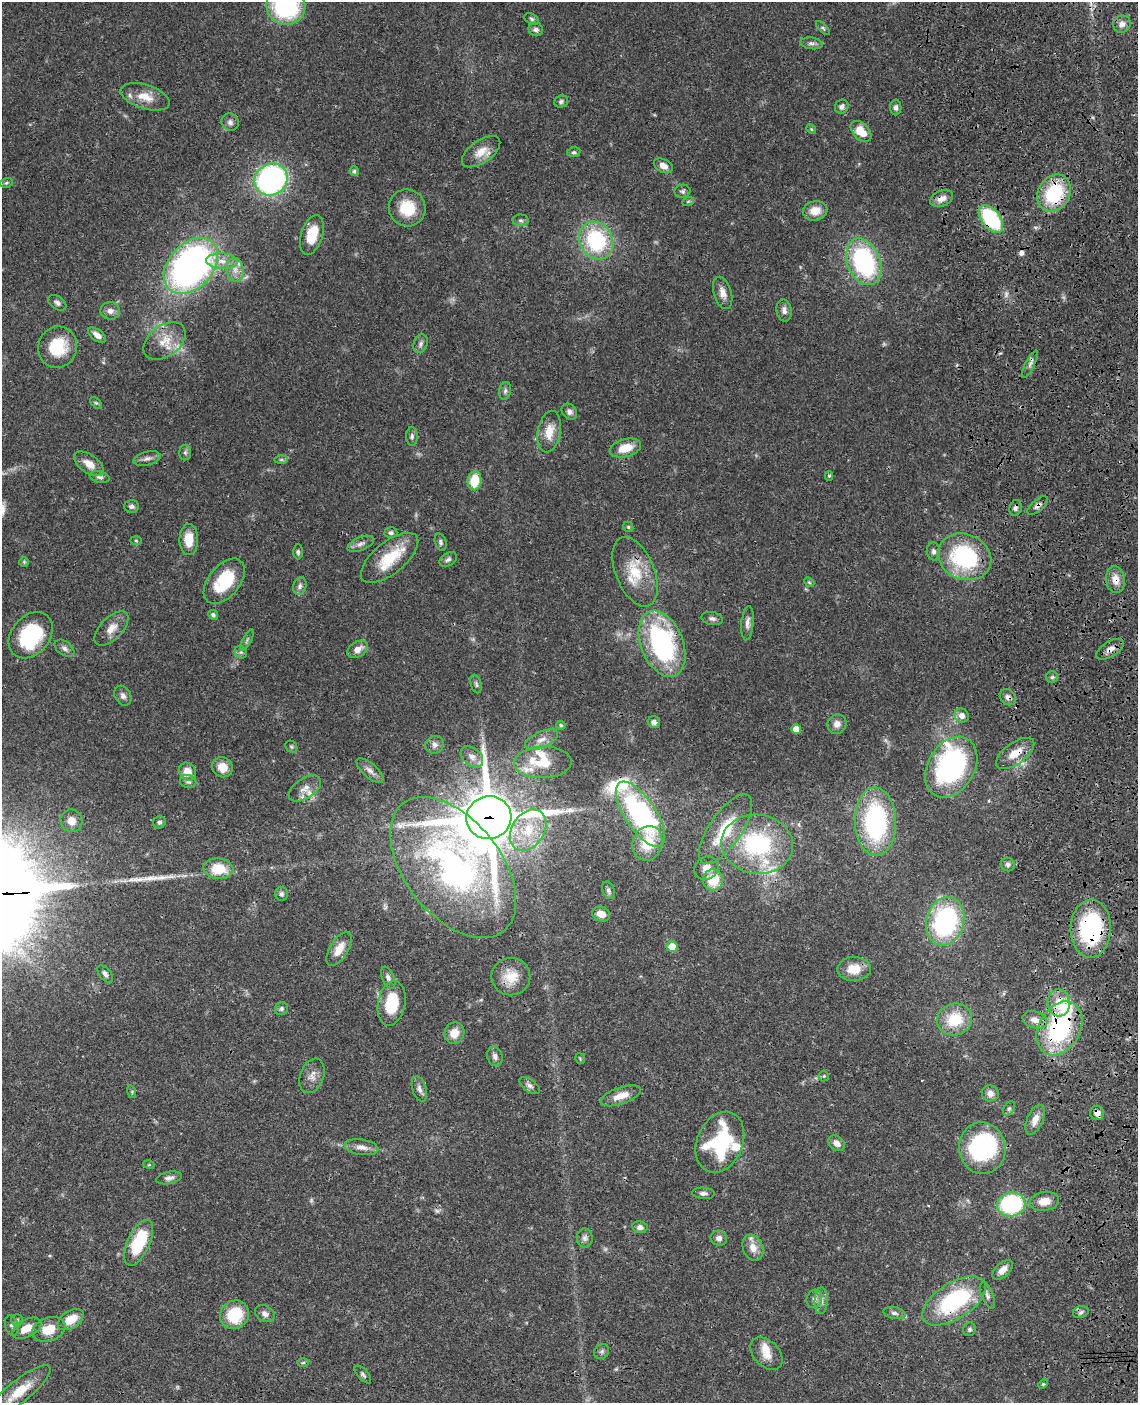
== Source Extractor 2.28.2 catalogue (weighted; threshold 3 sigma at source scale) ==
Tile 6 of 4 x 3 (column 2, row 2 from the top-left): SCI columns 1255-2390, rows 1657-3057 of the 4780 x 4613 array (HDU 1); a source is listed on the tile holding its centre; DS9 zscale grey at full resolution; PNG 1140 x 1405 px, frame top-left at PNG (2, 2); each listed source drawn as its Kron ellipse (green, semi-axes under 4 px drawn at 4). Shown black and unused: <1% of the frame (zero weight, under 3 of 4 exposures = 6% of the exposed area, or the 3 px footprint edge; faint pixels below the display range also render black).
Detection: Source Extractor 2.28.2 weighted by HDU 2 'WHT'; one run over the whole footprint, this tile lists its part. Background 0.0453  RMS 0.0029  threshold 0.0129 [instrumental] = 3 sigma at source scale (4.5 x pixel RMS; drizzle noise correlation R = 1.50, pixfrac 1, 0.05/0.05 arcsec/px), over >= 5 px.
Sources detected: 206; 3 too faint to see at this stretch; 1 inside a brighter object's white glare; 1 cosmic-ray / hot-pixel residue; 1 long thin detection or spike segment (spike, bleed or trail) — neither listed nor drawn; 14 inside a brighter listed object's ellipse — not listed separately; the other 186 listed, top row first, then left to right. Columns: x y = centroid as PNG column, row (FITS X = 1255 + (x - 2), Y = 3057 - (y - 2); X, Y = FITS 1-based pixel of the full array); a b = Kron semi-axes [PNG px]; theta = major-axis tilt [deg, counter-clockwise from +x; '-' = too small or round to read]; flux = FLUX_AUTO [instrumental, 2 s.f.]
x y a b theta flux
286 6 19 19 - 33
532 19 8 5 -28 0.59
1122 24 9 8 - 1.5
823 28 9 4 -46 0.49
536 29 7 6 - 1
811 43 11 6 -7 1
145 97 25 12 -17 4.7
561 101 7 6 - 0.68
842 107 7 6 - 0.98
896 107 8 5 -89 0.95
230 122 9 8 - 1.1
811 129 5 4 - 0.33
861 131 12 8 -46 4.8
481 152 22 11 35 3.9
574 152 7 5 12 0.52
663 166 10 6 -26 2
354 171 5 4 - 0.53
271 179 17 15 36 65
6 183 6 5 - 0.43
682 191 8 6 10 0.75
1054 193 20 15 59 20
942 199 12 7 24 2
688 202 6 4 20 0.39
407 208 19 18 - 8.3
815 211 12 9 11 3.8
991 219 16 9 -52 24
521 220 8 5 -2 0.66
312 235 20 11 73 7.4
596 240 20 16 -60 25
222 261 15 8 -4 2.8
864 262 24 16 -68 41
191 266 32 22 48 120
235 270 12 8 -81 2.3
723 293 17 9 -73 2.3
57 303 10 6 -34 0.96
110 311 10 9 - 1.5
784 311 11 7 -82 1.5
97 335 10 5 -36 1.7
165 341 23 15 36 5.9
421 344 9 7 71 0.95
58 347 21 19 70 11
1030 364 15 4 63 1.1
505 391 9 6 80 0.81
96 403 7 4 -43 0.47
569 412 8 7 - 1.1
549 432 21 11 79 4.6
412 436 9 5 -88 0.78
625 448 16 9 16 5
185 452 8 6 89 0.7
147 459 14 7 15 1.3
281 460 7 4 1 0.55
89 464 17 9 -36 3.2
829 476 4 4 - 0.45
100 477 10 5 -14 0.85
474 481 9 7 83 6.9
131 506 7 6 - 0.88
1038 506 12 5 40 1.2
1016 508 8 6 77 0.91
628 527 5 4 - 0.44
391 533 6 5 - 0.66
136 540 5 3 - 0.28
189 540 15 9 -90 4.5
441 542 9 5 -71 0.69
361 544 14 6 22 1.4
933 551 9 6 -83 1
298 552 7 4 -90 0.56
965 557 27 22 -22 31
390 558 35 15 39 11
448 559 9 6 34 0.84
24 562 5 5 - 0.38
635 572 37 19 -68 10
1115 580 13 9 -83 3.2
224 581 26 15 50 12
809 582 6 4 -42 0.38
300 586 9 6 73 0.95
213 615 5 4 - 0.78
712 618 11 6 -11 1
747 623 17 6 85 1.4
111 628 21 11 45 3.3
31 635 26 19 50 22
247 640 11 3 62 0.53
662 644 35 21 -68 46
64 648 11 7 -36 1.1
358 649 11 7 33 2.4
1110 649 15 7 31 2
241 652 7 5 -42 0.6
1052 677 6 6 - 0.6
476 684 9 5 -75 0.7
123 696 10 8 -61 1.2
1008 697 9 7 -47 1.2
962 716 7 7 - 2
654 722 6 6 - 1.1
837 724 10 9 - 1.9
561 725 5 4 - 0.46
796 729 5 5 - 4
541 740 18 7 24 2.4
435 745 9 8 - 1.2
291 747 6 5 - 0.46
1015 753 22 10 35 4.6
472 757 13 8 -41 1.6
543 762 29 15 2 7.3
222 767 10 9 - 3.8
951 767 32 23 59 53
370 770 17 7 -42 1.6
188 772 9 8 - 3.4
188 782 8 6 -13 0.94
305 788 18 10 33 2.5
641 814 38 15 -56 55
489 818 22 21 - 1800
71 821 11 11 - 2.7
159 822 6 6 - 0.67
875 822 34 20 -88 42
726 829 40 16 56 12
528 830 22 16 56 9.9
648 843 17 14 72 8
757 844 36 29 -8 33
1008 864 7 6 - 0.81
453 868 81 48 -52 96
706 868 13 11 37 2.7
218 869 15 10 -6 8.1
713 880 10 10 - 8.8
608 890 9 6 -69 0.9
282 894 7 6 - 0.67
601 914 9 7 -18 2.9
945 921 24 18 75 44
1091 929 29 20 89 32
672 947 5 5 - 6.4
339 949 19 9 59 3.8
854 969 17 12 2 5.4
105 974 10 5 -51 1
511 977 19 18 - 5.6
388 978 11 6 -66 1.1
392 1003 23 13 79 11
1059 1003 13 11 -85 4.9
281 1009 7 6 - 0.68
955 1019 18 16 18 9.3
1035 1020 12 8 -16 2.3
1059 1028 29 21 60 33
454 1033 11 10 - 3.5
495 1056 10 7 -73 1.2
580 1059 5 5 - 0.38
312 1076 18 11 70 2.4
824 1076 5 5 - 0.43
530 1085 12 6 -35 1
419 1089 13 7 -72 1.4
132 1092 6 4 -73 0.34
990 1093 8 8 - 1.6
621 1096 21 8 19 4
1009 1108 7 5 62 0.6
1097 1113 7 7 - 1.5
1035 1120 16 8 67 2.5
720 1142 31 23 67 26
837 1143 9 7 -41 1.8
361 1147 17 7 -9 2.1
982 1148 26 23 -79 36
149 1165 5 3 - 0.29
169 1178 13 6 11 1.2
703 1193 11 5 -3 1
1044 1201 15 9 10 3.6
1011 1204 14 12 9 30
640 1227 7 6 - 1.2
585 1238 9 8 - 1.1
719 1238 8 7 - 1.3
139 1243 25 11 65 15
753 1248 13 10 -70 3.1
1003 1270 12 7 42 2.1
987 1295 14 5 -69 1.1
814 1299 9 7 75 1.3
821 1301 13 6 87 1.6
954 1301 36 18 32 30
1081 1312 8 5 18 0.84
894 1313 11 6 -10 0.98
265 1314 10 7 -30 1.3
234 1315 15 13 40 11
17 1320 6 6 - 0.52
71 1320 14 8 33 5.3
12 1326 10 6 -74 0.8
27 1328 16 8 26 4
49 1329 17 11 19 5.6
970 1329 7 6 - 0.65
602 1351 8 7 - 0.79
766 1354 19 12 -46 3.7
303 1363 6 4 2 0.39
363 1375 11 5 -48 0.72
1043 1384 5 4 - 0.33
20 1391 39 11 39 6.9
Overlapping masked pixels (flux is a lower limit): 18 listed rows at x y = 1054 193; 942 199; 991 219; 1030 364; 1038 506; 1016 508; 1115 580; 662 644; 1110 649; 1008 697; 1015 753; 489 818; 453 868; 1091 929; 511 977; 1059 1028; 1097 1113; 954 1301
Isophote crosses this tile's border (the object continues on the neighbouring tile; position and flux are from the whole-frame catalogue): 1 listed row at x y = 286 6